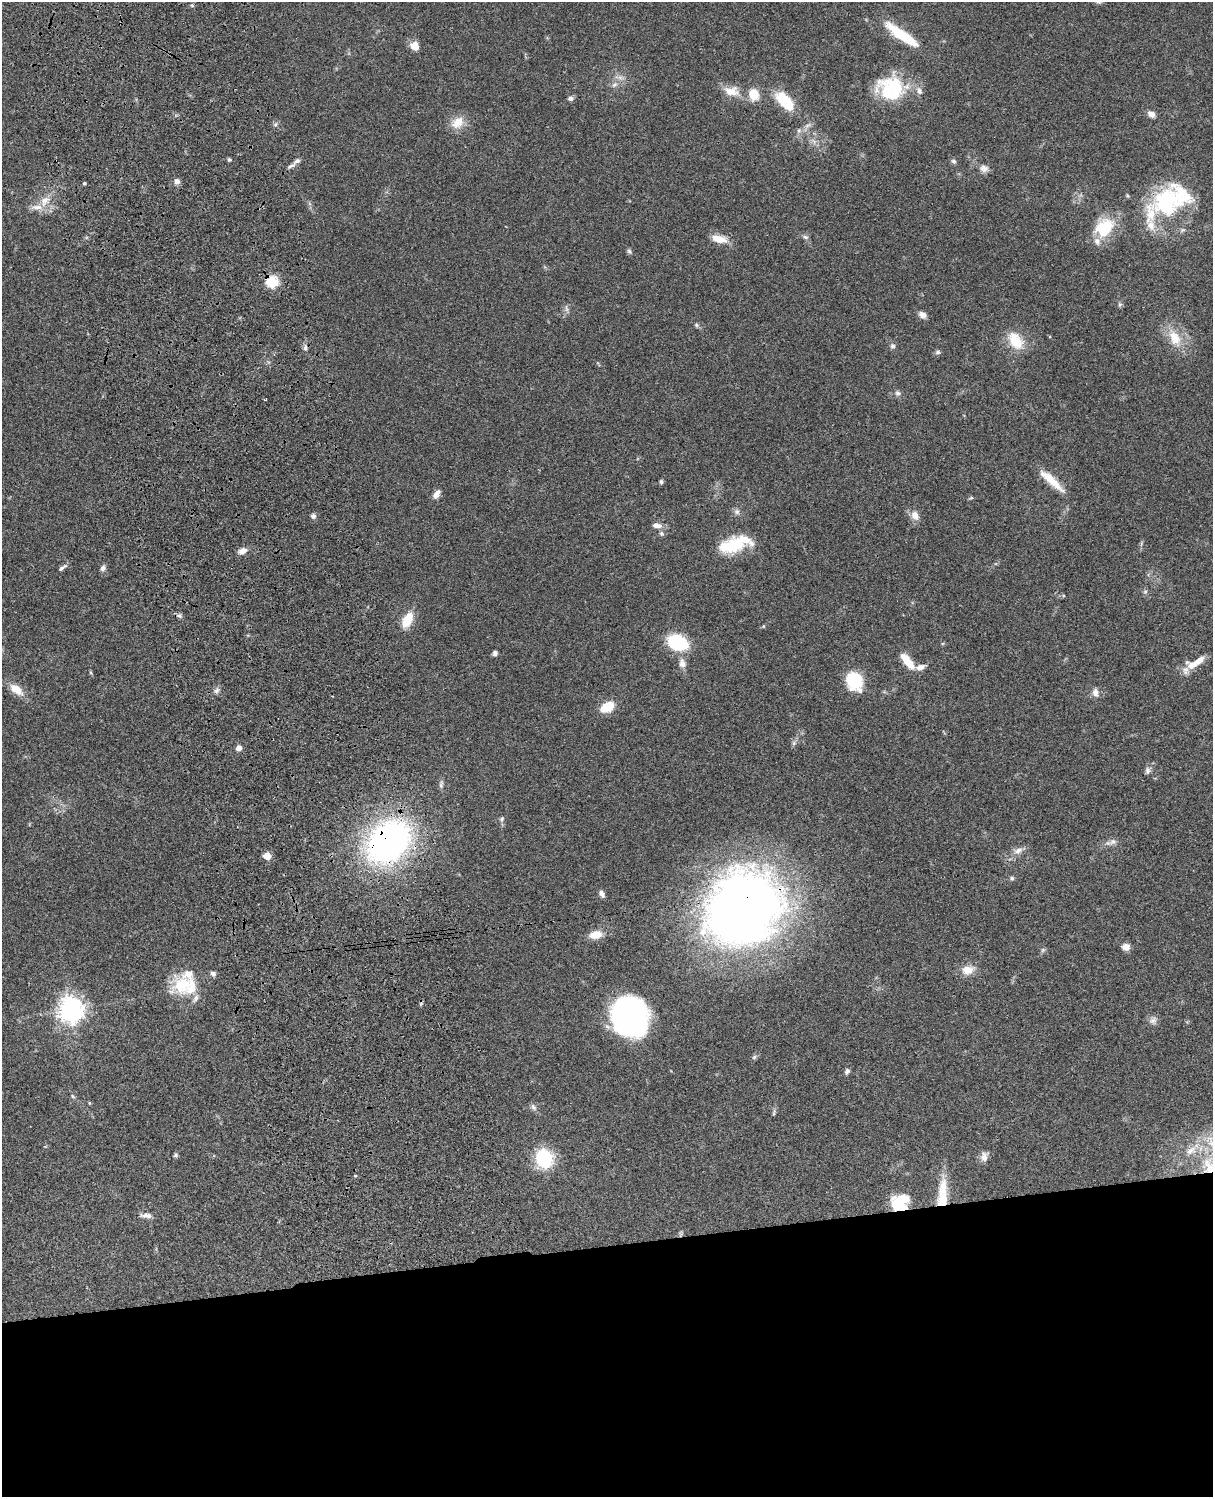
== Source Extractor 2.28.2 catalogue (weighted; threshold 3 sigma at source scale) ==
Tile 11 of 4 x 3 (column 3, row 3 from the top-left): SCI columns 2546-3756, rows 278-1772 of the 5086 x 4926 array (HDU 1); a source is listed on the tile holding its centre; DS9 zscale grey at full resolution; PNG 1215 x 1499 px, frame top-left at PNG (2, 2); no overlay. Shown black and unused: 17% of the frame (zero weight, under 3 of 4 exposures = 6% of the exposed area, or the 3 px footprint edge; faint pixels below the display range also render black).
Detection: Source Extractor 2.28.2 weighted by HDU 2 'WHT'; one run over the whole footprint, this tile lists its part. Background 0.0794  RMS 0.0058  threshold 0.0262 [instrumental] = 3 sigma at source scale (4.5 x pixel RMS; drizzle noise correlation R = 1.50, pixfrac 1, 0.05/0.05 arcsec/px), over >= 5 px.
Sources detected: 109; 2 inside a brighter object's white glare — not listed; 12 inside a brighter listed object's ellipse — not listed separately; the other 95 listed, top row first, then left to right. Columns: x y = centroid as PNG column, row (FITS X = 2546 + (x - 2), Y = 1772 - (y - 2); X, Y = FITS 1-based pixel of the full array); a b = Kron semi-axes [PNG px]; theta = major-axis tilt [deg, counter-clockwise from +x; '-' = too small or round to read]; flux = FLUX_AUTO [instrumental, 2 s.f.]
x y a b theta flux
192 5 6 4 -2 0.73
902 35 43 10 -35 24
415 46 9 8 - 5.7
614 85 9 6 31 2.3
891 88 33 28 -11 36
732 91 22 13 -8 8.5
754 94 11 9 -79 11
570 98 7 6 - 1.6
785 101 24 11 -48 21
1151 114 9 7 -33 3
458 123 20 14 41 8.2
229 159 5 4 - 0.83
953 161 7 6 - 1.3
291 166 14 5 29 2
984 168 13 9 -14 3.2
177 181 7 6 - 2.6
84 183 4 4 - 0.64
45 201 18 12 48 8.3
1167 203 45 34 71 54
1104 228 22 16 46 26
805 237 8 5 -26 1.4
719 239 17 8 -14 8
629 251 7 5 -45 1.2
272 282 6 6 - 42
1120 304 6 4 19 0.88
566 308 12 3 -80 1.3
922 315 8 7 - 3.4
696 325 6 5 - 1.1
1175 338 25 15 -64 13
1015 341 25 16 -55 14
893 346 7 7 - 1.5
305 347 8 6 84 1.7
938 352 7 5 15 1.2
898 393 7 7 - 1.7
1052 481 36 8 -42 11
661 482 6 4 -88 0.95
436 494 12 6 55 3.3
971 498 5 4 - 0.73
737 512 8 7 - 2
915 515 12 9 -63 4.6
313 516 6 6 - 1.8
657 525 12 7 -5 3.2
661 533 7 6 - 1.4
735 544 39 15 16 25
243 551 10 7 15 3.5
62 568 14 4 34 1.7
103 568 7 6 - 2
1145 592 6 5 - 1
179 616 7 5 -39 1.3
407 620 18 10 62 11
677 642 17 12 -23 37
495 653 6 5 - 1.4
908 662 22 9 -52 9.9
1196 662 27 9 27 9.9
682 663 13 9 -78 3.9
854 681 19 15 -65 24
16 689 18 10 -35 8.1
217 691 10 6 52 2
1095 692 12 8 -85 3
607 707 11 8 30 16
794 743 6 5 - 1.2
239 748 6 5 - 3.5
1147 770 10 7 86 1.9
502 819 7 5 74 1.2
388 841 31 23 45 260
1113 842 10 8 19 2.5
1018 851 13 8 27 3.7
267 856 5 5 - 12
1012 878 6 5 - 0.99
602 894 9 5 -58 2.2
744 908 70 63 55 510
596 935 16 9 12 7.3
1126 947 9 8 - 3.4
1043 950 6 6 - 1
967 970 16 12 5 6.6
213 974 7 6 - 1.7
184 984 40 20 -35 21
71 1010 8 8 - 550
630 1017 31 26 -58 200
1153 1020 10 9 - 2.7
754 1057 6 5 - 1.1
847 1071 8 6 56 1.5
73 1096 6 4 -58 0.83
89 1103 4 4 - 0.55
533 1107 11 6 -53 1.9
774 1113 8 4 81 0.96
1211 1143 11 10 - 6.6
1191 1150 17 10 32 7.4
176 1155 6 5 - 1
984 1157 13 8 83 3.5
544 1159 8 7 - 110
355 1176 5 3 - 0.57
942 1193 42 10 87 17
896 1205 18 11 -36 14
146 1215 15 6 -3 2.9
Overlapping masked pixels (flux is a lower limit): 4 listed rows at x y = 272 282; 388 841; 744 908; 896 1205
Isophote crosses this tile's border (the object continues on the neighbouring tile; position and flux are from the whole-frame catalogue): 1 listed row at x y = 1211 1143